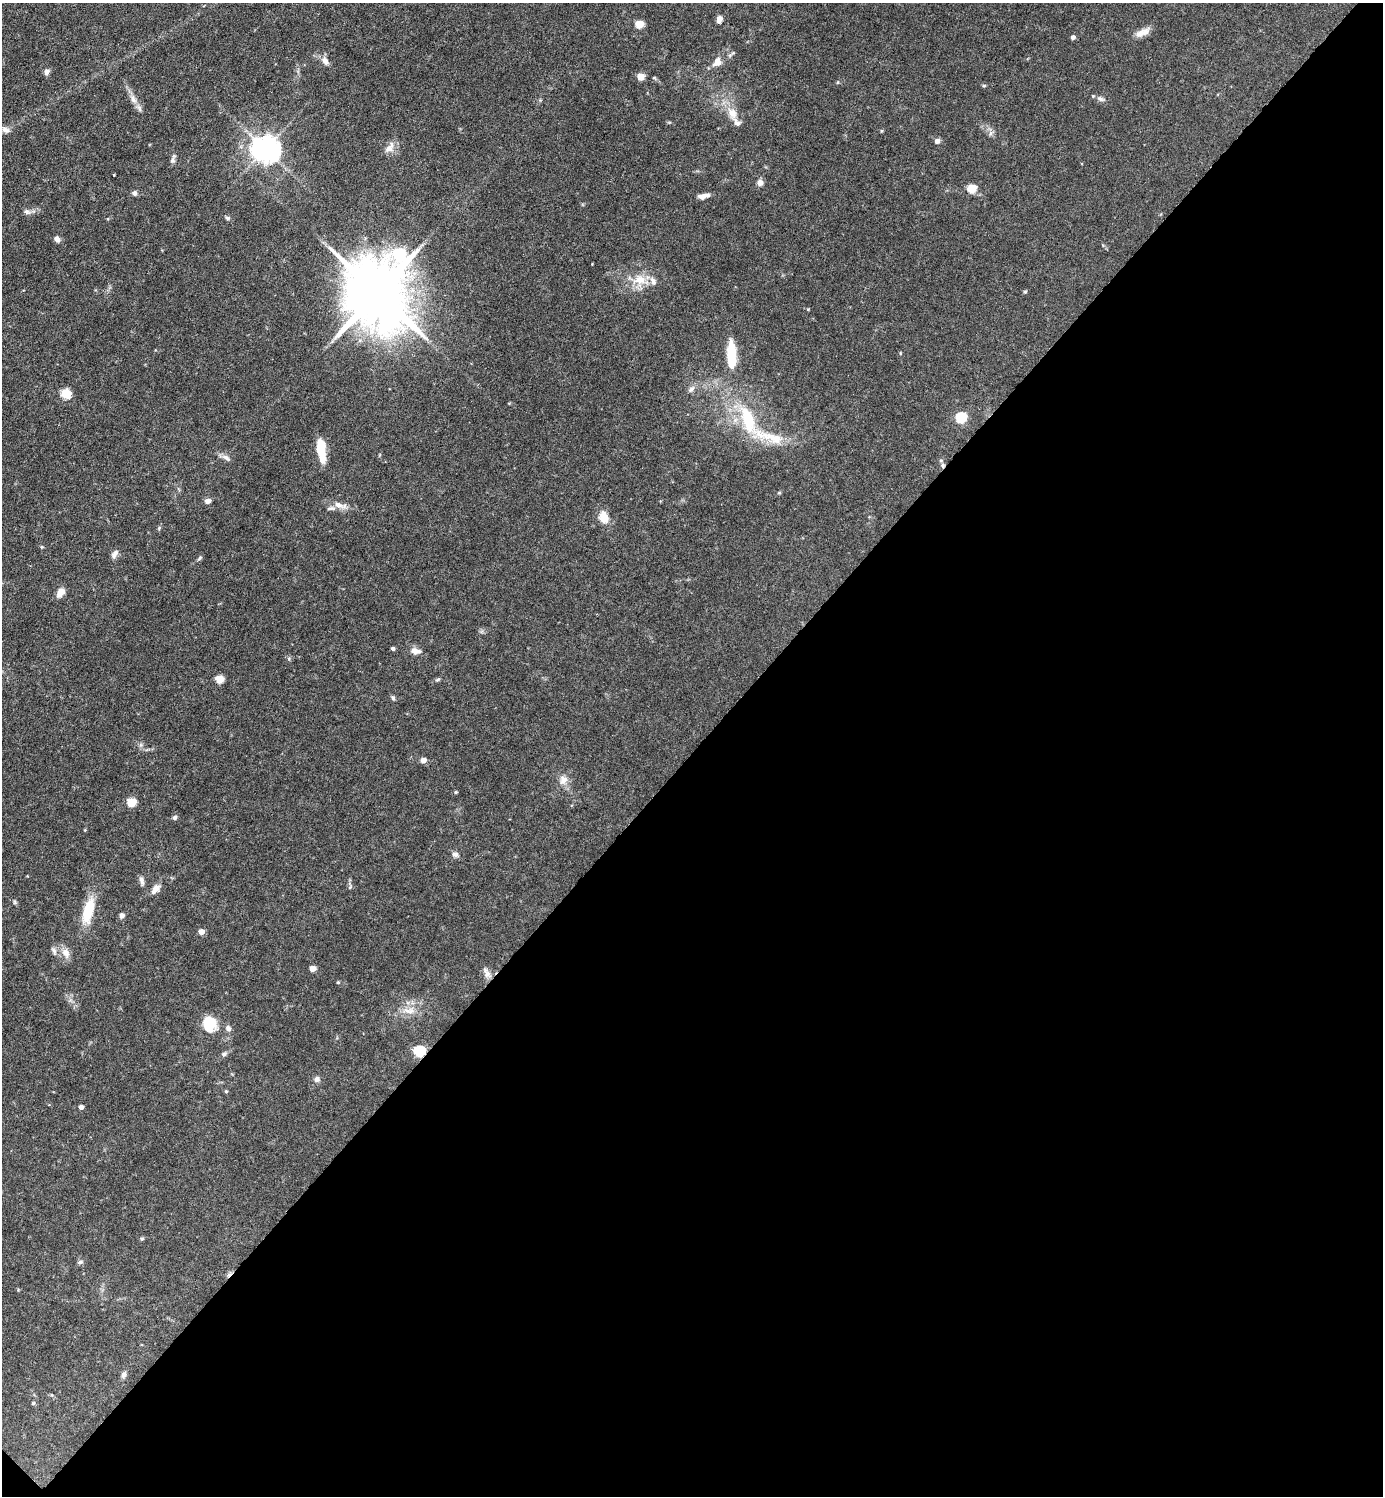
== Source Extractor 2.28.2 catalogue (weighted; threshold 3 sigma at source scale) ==
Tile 15 of 4 x 4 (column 3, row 4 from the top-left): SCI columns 3062-4442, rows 1-1494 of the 5979 x 5978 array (HDU 1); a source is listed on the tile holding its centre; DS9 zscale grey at full resolution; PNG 1385 x 1498 px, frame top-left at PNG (2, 3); no overlay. Shown black and unused: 50% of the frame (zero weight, under 3 of 6 exposures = <1% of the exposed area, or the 3 px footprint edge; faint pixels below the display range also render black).
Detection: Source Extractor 2.28.2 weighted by HDU 2 'WHT'; one run over the whole footprint, this tile lists its part. Background 0.0628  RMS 0.0046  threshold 0.0189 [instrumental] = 3 sigma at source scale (4.09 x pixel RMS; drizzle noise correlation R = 1.36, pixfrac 0.8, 0.05/0.05 arcsec/px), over >= 5 px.
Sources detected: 91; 1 inside a brighter object's white glare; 2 cosmic-ray / hot-pixel residue — not listed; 5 inside a brighter listed object's ellipse — not listed separately; the other 83 listed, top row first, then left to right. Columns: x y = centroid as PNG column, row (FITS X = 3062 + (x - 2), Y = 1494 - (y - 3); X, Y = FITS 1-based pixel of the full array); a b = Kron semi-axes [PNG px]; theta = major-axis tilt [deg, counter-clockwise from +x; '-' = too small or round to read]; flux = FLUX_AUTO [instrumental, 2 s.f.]
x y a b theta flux
719 19 8 6 70 2.2
639 24 5 5 - 12
1140 34 19 9 42 3.7
1073 37 5 4 - 1.7
325 61 12 8 -54 2.4
717 62 14 10 52 3.6
47 72 8 6 70 1.4
640 77 5 5 - 8.2
984 86 6 4 0 0.47
133 99 11 7 -59 2.5
1100 99 10 6 -36 1.3
732 113 14 9 -70 5.3
6 130 11 7 -22 1.9
990 133 7 4 71 1
937 141 5 4 - 2.3
265 149 9 8 - 530
389 149 14 10 26 3.3
173 159 13 5 71 1.3
114 175 3 2 - 0.28
760 183 7 7 - 2.1
972 188 5 5 - 15
134 193 6 5 - 1.4
703 196 14 6 11 2.4
27 212 8 6 -22 1.4
227 218 6 6 - 0.93
57 239 7 6 - 1.8
399 254 11 8 2 56
640 279 19 13 5 7.7
1025 292 4 4 - 0.57
377 293 22 15 -49 4400
808 309 4 3 - 0.35
731 358 20 10 -82 11
691 389 9 6 51 1.5
66 394 11 11 - 5.1
961 418 6 5 - 36
748 420 50 18 -69 26
773 437 39 13 -17 14
321 450 22 7 -82 13
226 457 13 7 -28 2
941 460 6 3 18 0.56
208 501 7 5 17 2.1
338 505 15 8 -27 3.4
604 517 15 11 -78 5.3
159 528 6 3 73 0.56
42 547 5 4 - 0.5
114 554 13 6 61 1.9
200 558 7 4 38 0.72
60 593 11 7 57 3.5
393 648 4 4 - 0.89
415 651 12 7 -8 3.1
219 679 5 5 - 13
437 680 7 3 19 0.66
393 698 6 5 - 0.83
423 760 5 5 - 3
563 780 14 12 77 3.7
456 792 5 4 - 0.52
131 802 5 5 - 16
175 817 6 5 - 0.89
85 830 5 3 - 0.34
455 854 7 6 - 1.6
142 881 12 6 -77 1.5
350 887 7 4 46 0.6
156 889 12 7 50 3.3
14 902 7 4 -81 0.59
88 911 27 10 75 16
122 915 6 6 - 1.2
201 932 5 4 - 3.5
54 951 11 5 -64 1.4
66 953 15 9 -61 3.6
312 968 5 4 - 4.8
487 974 12 8 -52 2.6
338 982 4 4 - 0.46
409 1011 20 8 -6 4.6
210 1024 17 14 -84 12
228 1028 8 7 - 1.6
419 1051 6 5 - 40
224 1054 8 6 25 1
317 1079 8 7 - 1.4
226 1091 5 4 - 0.5
81 1107 4 4 - 2.2
142 1239 6 4 1 0.55
80 1262 7 5 15 0.95
123 1375 8 6 69 1.6
Overlapping masked pixels (flux is a lower limit): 1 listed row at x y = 419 1051